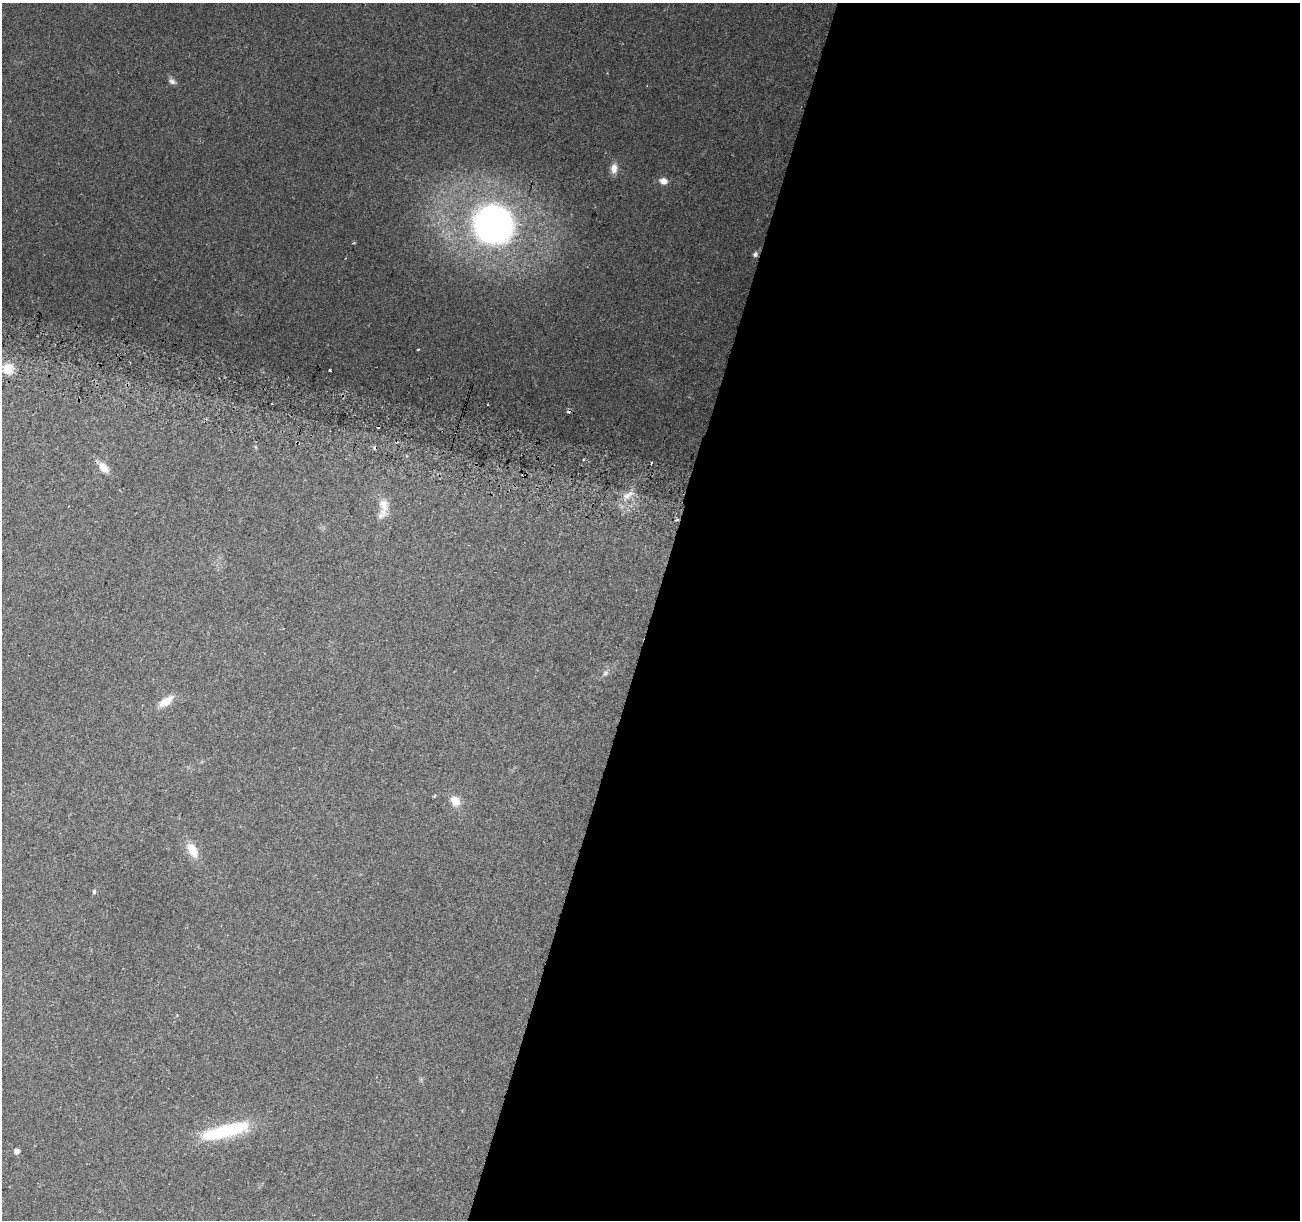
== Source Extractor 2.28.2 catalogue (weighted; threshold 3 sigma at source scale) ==
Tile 12 of 4 x 4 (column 4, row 3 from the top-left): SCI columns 3913-5210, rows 1533-2750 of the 5219 x 5440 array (HDU 1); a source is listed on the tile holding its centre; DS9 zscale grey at full resolution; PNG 1302 x 1222 px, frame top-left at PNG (2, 3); no overlay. Shown black and unused: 50% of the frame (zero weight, under 2 of 3 exposures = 2% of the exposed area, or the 3 px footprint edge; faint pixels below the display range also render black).
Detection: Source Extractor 2.28.2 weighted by HDU 2 'WHT'; one run over the whole footprint, this tile lists its part. Background 0.227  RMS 0.014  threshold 0.0611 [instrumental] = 3 sigma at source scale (4.5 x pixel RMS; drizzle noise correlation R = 1.50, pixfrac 1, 0.0396/0.0396 arcsec/px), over >= 5 px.
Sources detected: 25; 1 inside a brighter object's white glare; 2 cosmic-ray / hot-pixel residue — not listed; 1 inside a brighter listed object's ellipse — not listed separately; the other 21 listed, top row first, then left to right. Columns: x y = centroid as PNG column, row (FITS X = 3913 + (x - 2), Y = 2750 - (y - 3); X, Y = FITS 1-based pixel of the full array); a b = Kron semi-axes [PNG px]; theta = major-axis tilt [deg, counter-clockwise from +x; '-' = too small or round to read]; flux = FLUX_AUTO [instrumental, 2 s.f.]
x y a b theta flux
172 81 10 7 -28 4.7
614 168 12 8 84 10
663 181 9 7 -12 9.4
493 224 37 35 -39 510
755 254 5 5 - 4.2
418 349 3 2 - 1.6
7 368 11 11 - 17
329 370 3 3 - 2
584 459 3 2 - 1.2
103 467 16 9 -48 12
523 477 4 3 - 5.9
627 496 12 7 26 8.6
384 506 23 10 -86 16
676 519 4 3 - 2.4
605 673 8 5 28 3.1
166 701 17 8 35 19
455 801 13 10 -49 14
192 850 19 10 -62 21
94 891 6 4 -88 1.9
231 1129 55 14 13 84
16 1151 4 4 - 7.6
Overlapping masked pixels (flux is a lower limit): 2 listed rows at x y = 523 477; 676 519
Isophote crosses this tile's border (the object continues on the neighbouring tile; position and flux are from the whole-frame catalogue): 1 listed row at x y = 7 368